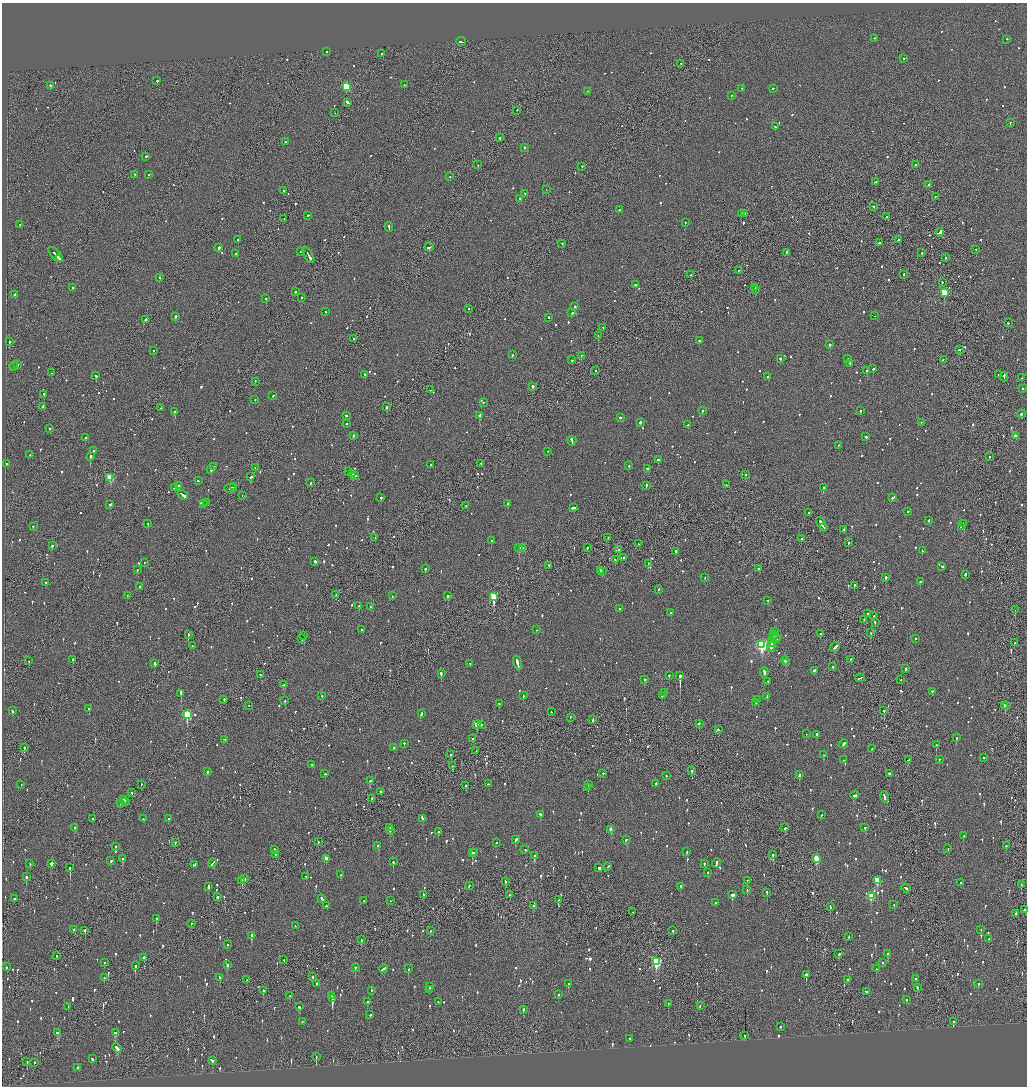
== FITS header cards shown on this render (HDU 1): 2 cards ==
NAXIS1  =                 2050
NAXIS2  =                 2168

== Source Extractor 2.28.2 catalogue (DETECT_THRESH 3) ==
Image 2050 x 2168 px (HDU 1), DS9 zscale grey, zoomed out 1/2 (1 PNG px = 2 x 2 image px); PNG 1029 x 1088 px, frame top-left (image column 2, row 2168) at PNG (2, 3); each listed source drawn as its Kron ellipse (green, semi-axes under 4 px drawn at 4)
Background -0.0967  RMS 0.063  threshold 0.188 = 3 sigma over >= 5 px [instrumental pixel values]
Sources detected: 1278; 32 cannot appear on this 1/2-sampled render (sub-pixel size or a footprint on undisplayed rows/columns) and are neither listed nor drawn; of the other 1246, the 500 brightest by FLUX_AUTO listed and drawn (746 fainter detections omitted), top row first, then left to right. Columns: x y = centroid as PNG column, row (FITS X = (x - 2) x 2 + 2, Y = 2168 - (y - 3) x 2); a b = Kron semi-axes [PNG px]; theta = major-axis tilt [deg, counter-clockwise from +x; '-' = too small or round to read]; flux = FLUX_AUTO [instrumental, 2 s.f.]
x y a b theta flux
875 39 2 2 - 56
1006 40 2 2 - 71
461 42 5 2 - 170
327 52 2 2 - 56
381 54 2 1 - 65
903 59 2 2 - 140
681 64 3 2 - 140
157 81 2 2 - 91
405 85 2 2 - 71
50 86 2 2 - 430
346 87 3 3 - 630
742 89 3 2 - 120
773 89 2 2 - 94
587 92 2 2 - 54
731 96 2 1 - 72
348 103 4 2 - 540
517 111 2 2 - 160
335 113 2 2 - 52
1010 123 3 2 - 85
775 127 3 2 - 77
500 138 2 2 - 290
286 142 3 2 - 76
525 148 2 2 - 170
146 157 2 2 - 370
478 165 2 1 - 71
916 165 2 2 - 67
582 167 2 2 - 83
134 175 2 1 - 75
148 175 2 1 - 67
450 177 2 2 - 89
876 182 3 2 - 150
929 185 2 1 - 220
546 190 2 1 - 58
284 191 2 2 - 68
525 194 3 2 - 95
935 197 2 2 - 73
520 199 2 2 - 120
873 207 3 2 - 74
619 210 2 1 - 54
741 214 2 1 - 200
744 214 2 2 - 140
308 216 2 2 - 150
886 217 2 1 - 150
284 219 2 1 - 92
685 223 2 2 - 65
20 225 2 2 - 63
389 227 5 2 - 170
940 233 4 2 - 330
238 240 2 2 - 250
899 240 3 2 - 89
879 243 2 2 - 85
562 244 2 2 - 110
429 247 4 2 - 170
219 248 3 2 - 270
976 250 2 2 - 63
301 252 2 2 - 58
786 253 2 2 - 72
922 253 2 2 - 60
236 254 2 2 - 54
56 255 9 2 -46 370
308 256 9 2 -58 420
946 258 2 1 - 82
60 259 4 1 - 190
738 271 2 1 - 53
691 275 2 2 - 53
904 275 2 2 - 74
160 278 2 2 - 200
942 283 2 1 - 68
635 285 2 2 - 200
72 288 2 2 - 110
755 288 2 1 - 65
755 290 2 2 - 83
295 292 2 2 - 110
944 293 3 3 - 560
15 295 3 2 - 170
302 298 2 1 - 160
266 299 2 1 - 300
575 307 2 2 - 82
469 309 2 2 - 51
325 312 2 2 - 61
572 313 2 2 - 130
874 316 2 1 - 51
175 317 2 2 - 840
549 318 2 2 - 110
146 320 4 2 - 300
1008 323 2 2 - 53
603 328 2 1 - 54
598 336 2 1 - 68
353 339 2 2 - 84
699 341 2 1 - 60
9 342 2 2 - 340
829 345 2 2 - 260
959 350 4 1 - 110
153 351 2 2 - 61
512 355 2 2 - 50
581 356 2 1 - 52
780 359 2 2 - 190
848 359 2 2 - 52
572 360 2 2 - 79
943 360 3 2 - 58
850 364 3 2 - 80
17 365 2 2 - 1300
14 367 4 2 - 280
873 369 2 2 - 160
596 371 2 2 - 68
867 371 2 2 - 210
52 373 2 1 - 70
365 375 2 2 - 88
998 375 2 2 - 120
96 376 2 2 - 200
768 377 2 2 - 210
1004 377 5 2 - 220
1021 378 2 2 - 80
255 382 2 2 - 59
533 387 2 2 - 1000
1023 389 2 2 - 93
430 390 2 2 - 53
44 395 2 2 - 64
273 396 2 2 - 59
255 400 2 2 - 61
483 403 2 2 - 65
43 407 2 2 - 68
387 407 2 2 - 290
160 408 2 1 - 54
702 411 3 2 - 73
860 411 2 2 - 75
175 412 2 2 - 840
1021 414 3 2 - 94
346 416 2 2 - 290
480 416 3 2 - 470
620 418 2 2 - 78
640 423 2 2 - 360
921 423 2 2 - 53
347 424 2 2 - 59
687 425 3 2 - 62
49 429 2 2 - 83
353 436 2 2 - 150
1015 436 2 2 - 87
866 437 2 2 - 80
86 438 2 2 - 86
572 441 5 2 - 230
838 446 2 2 - 57
94 451 2 2 - 390
548 452 2 2 - 55
30 455 2 2 - 84
90 457 2 2 - 810
989 457 2 1 - 78
658 460 2 2 - 290
7 464 2 2 - 82
481 464 2 1 - 65
430 465 2 2 - 52
629 466 2 2 - 130
214 467 2 2 - 50
255 468 2 1 - 53
648 469 4 2 - 210
211 470 3 2 - 520
349 472 2 2 - 240
352 474 4 2 - 210
746 475 2 1 - 100
355 476 2 2 - 89
250 477 3 2 - 120
110 478 3 3 - 420
198 481 2 2 - 57
311 483 2 2 - 71
726 485 2 2 - 64
178 486 2 2 - 130
646 486 4 2 - 110
234 487 2 1 - 54
174 488 3 2 - 130
823 488 2 2 - 170
230 489 6 2 13 210
183 495 6 2 -33 1200
242 496 2 1 - 52
381 498 2 2 - 240
893 498 3 2 - 120
207 503 2 2 - 91
203 504 2 2 - 67
508 504 3 2 - 100
110 505 3 2 - 220
466 506 2 2 - 100
574 508 3 2 - 430
908 512 2 2 - 91
809 513 2 1 - 90
929 521 3 2 - 110
148 524 2 2 - 59
821 524 7 2 -60 450
964 524 2 2 - 270
33 527 2 2 - 88
961 527 2 2 - 180
824 528 3 1 - 100
844 530 2 2 - 130
375 538 2 2 - 100
608 538 2 1 - 82
801 539 2 1 - 51
491 541 2 2 - 210
848 543 2 2 - 200
638 544 2 1 - 60
52 546 2 2 - 340
519 548 3 2 - 110
522 548 3 2 - 110
587 548 2 2 - 240
619 550 2 1 - 97
922 551 2 2 - 52
676 552 2 2 - 200
624 558 2 2 - 260
615 560 2 2 - 63
315 562 2 2 - 340
144 563 2 1 - 71
648 564 2 2 - 120
549 566 2 1 - 99
942 567 3 2 - 90
425 569 2 2 - 150
758 569 2 2 - 66
137 570 2 2 - 53
601 571 3 2 - 150
602 572 2 2 - 95
965 575 2 2 - 120
705 578 2 2 - 86
886 578 2 2 - 180
920 582 2 2 - 100
45 583 2 2 - 65
854 586 3 2 - 75
140 587 2 2 - 74
659 590 2 2 - 180
336 595 2 1 - 75
127 596 2 2 - 50
392 596 2 2 - 52
448 596 2 2 - 650
493 597 3 3 - 560
768 601 2 2 - 54
359 606 2 2 - 200
370 607 2 2 - 100
619 609 2 2 - 71
1015 610 2 1 - 210
671 613 2 2 - 66
867 614 2 2 - 77
874 616 2 2 - 50
864 620 2 1 - 200
875 623 2 2 - 67
362 630 2 2 - 60
537 630 2 2 - 77
774 632 2 2 - 200
871 633 2 2 - 50
821 634 2 2 - 100
188 635 2 2 - 110
774 635 2 1 - 110
304 636 2 1 - 140
773 637 3 2 - 160
776 638 2 1 - 49
302 639 2 2 - 110
777 639 2 2 - 67
916 639 2 2 - 49
773 640 7 2 77 360
1014 643 2 2 - 61
762 645 4 3 - 1700
193 646 2 1 - 53
835 647 5 2 - 190
771 648 5 2 - 150
73 660 2 2 - 120
785 660 4 2 - 340
850 660 2 2 - 64
29 661 2 1 - 71
517 663 7 2 -73 390
786 663 3 2 - 240
154 664 3 2 - 130
470 664 2 2 - 72
833 667 2 2 - 320
905 669 3 2 - 62
814 671 3 2 - 140
764 672 5 2 - 230
441 674 4 2 - 180
260 675 3 2 - 240
669 676 2 2 - 49
680 676 3 2 - 1800
860 678 5 2 - 140
644 680 2 2 - 190
901 680 2 1 - 53
768 682 2 2 - 59
284 685 3 2 - 110
932 692 2 2 - 78
665 693 2 2 - 63
181 694 4 2 - 160
322 696 2 2 - 52
523 696 2 2 - 91
662 696 3 2 - 56
767 697 3 2 - 140
224 700 2 2 - 71
757 700 2 2 - 64
285 701 2 2 - 87
755 703 2 2 - 66
499 704 2 2 - 93
249 706 2 1 - 68
1004 706 2 2 - 55
1007 706 2 2 - 70
89 709 2 2 - 62
12 711 3 2 - 160
884 711 2 1 - 220
551 712 2 1 - 110
421 714 4 2 - 120
187 715 4 3 - 910
570 718 2 2 - 76
593 720 3 2 - 170
699 724 2 2 - 93
477 725 3 3 - 210
481 725 2 2 - 62
718 730 2 2 - 150
806 734 2 1 - 55
816 735 2 2 - 270
956 738 2 2 - 300
473 739 2 2 - 96
224 740 3 2 - 54
404 744 2 2 - 51
843 744 4 2 - 250
936 745 2 2 - 100
24 748 2 1 - 170
393 748 2 2 - 50
872 749 2 2 - 120
476 751 2 2 - 74
451 755 2 2 - 180
823 755 2 2 - 95
984 758 2 2 - 110
844 760 2 1 - 52
908 760 4 2 - 130
939 760 2 2 - 82
312 765 2 2 - 51
452 766 2 2 - 65
692 771 2 2 - 310
208 772 2 2 - 160
325 774 2 2 - 89
603 774 2 2 - 63
889 774 3 2 - 290
799 775 2 2 - 210
666 776 2 2 - 100
370 781 3 2 - 110
489 784 3 2 - 84
656 784 2 2 - 81
21 785 2 2 - 82
141 785 2 1 - 94
588 785 2 2 - 49
466 786 2 2 - 75
588 788 2 2 - 150
381 792 3 2 - 100
132 793 2 2 - 52
854 795 4 2 - 190
884 797 5 2 - 190
372 799 2 2 - 200
124 800 4 2 - 160
125 802 2 1 - 56
121 804 2 1 - 64
540 815 3 2 - 130
821 815 2 2 - 87
93 819 2 2 - 56
143 819 2 2 - 74
169 819 2 2 - 57
422 819 3 2 - 94
75 828 2 2 - 180
390 828 2 2 - 150
785 828 2 2 - 130
865 828 2 2 - 62
611 830 3 3 - 190
390 831 2 2 - 230
438 832 2 2 - 120
964 836 2 2 - 51
516 840 3 2 - 190
626 840 3 2 - 70
318 842 2 1 - 65
175 843 2 2 - 72
496 843 2 2 - 86
378 846 3 2 - 140
1006 846 3 2 - 98
116 847 2 2 - 200
948 849 2 2 - 56
274 850 2 2 - 93
525 850 2 2 - 85
687 852 2 2 - 57
472 853 2 2 - 250
474 853 2 2 - 85
275 855 2 1 - 51
773 855 2 2 - 190
534 856 2 2 - 200
123 859 3 2 - 270
326 859 3 2 - 120
816 859 3 3 - 310
111 861 2 2 - 240
393 862 2 2 - 200
716 863 5 2 - 150
30 864 2 2 - 83
51 864 2 2 - 2300
212 864 4 2 - 220
704 864 2 2 - 120
195 865 3 2 - 240
608 867 3 2 - 61
70 868 2 2 - 440
599 868 2 2 - 1000
708 873 2 2 - 59
340 875 2 2 - 66
26 877 2 2 - 210
306 877 2 2 - 55
244 879 2 2 - 100
242 881 2 2 - 110
747 881 2 1 - 74
877 881 3 3 - 380
505 882 3 2 - 130
960 883 2 2 - 67
1021 885 2 2 - 95
469 886 2 2 - 100
208 887 4 2 - 190
681 887 2 2 - 120
906 888 5 2 - 140
747 890 2 2 - 50
767 893 2 2 - 120
423 895 2 2 - 190
510 895 2 2 - 54
732 895 3 2 - 240
871 896 3 3 - 300
217 897 2 2 - 610
14 899 2 1 - 250
322 899 3 2 - 120
558 900 3 2 - 88
364 901 2 2 - 100
391 901 2 2 - 49
716 903 2 2 - 170
894 905 2 2 - 91
326 906 2 2 - 150
534 906 2 2 - 190
830 907 3 2 - 95
1025 910 3 2 - 77
633 912 2 1 - 56
1016 914 2 1 - 67
156 919 3 2 - 210
191 924 2 2 - 52
295 926 2 1 - 66
74 930 2 2 - 87
981 930 2 2 - 75
85 931 2 2 - 340
430 931 2 2 - 56
673 931 2 2 - 51
251 936 2 2 - 420
849 937 2 2 - 52
989 939 2 2 - 74
361 940 2 1 - 64
227 945 2 2 - 64
839 954 2 2 - 85
888 954 2 2 - 250
56 956 2 2 - 67
144 958 2 2 - 300
284 960 2 2 - 71
656 962 4 3 - 1200
104 963 2 2 - 63
883 963 2 2 - 70
227 965 2 2 - 160
135 966 3 2 - 400
7 967 2 2 - 120
355 968 2 2 - 190
383 969 4 2 - 160
408 969 2 2 - 49
876 969 2 2 - 56
806 975 3 2 - 350
313 977 2 2 - 120
104 978 2 2 - 51
220 978 3 2 - 260
915 979 2 2 - 56
247 980 2 2 - 110
848 980 2 2 - 170
317 984 2 2 - 52
568 984 2 2 - 160
978 984 2 2 - 59
430 987 2 2 - 62
917 988 3 2 - 140
429 990 3 2 - 190
263 991 2 2 - 140
371 991 2 2 - 50
867 992 4 2 - 230
558 995 2 2 - 58
290 996 2 2 - 190
332 996 2 1 - 1000
332 999 2 2 - 1800
906 1000 2 2 - 79
367 1002 2 2 - 72
438 1002 2 2 - 49
668 1004 2 2 - 54
700 1006 3 2 - 49
68 1007 2 2 - 50
299 1007 3 2 - 90
523 1010 2 2 - 88
370 1015 2 2 - 85
302 1022 2 2 - 52
953 1022 2 2 - 320
780 1027 2 2 - 160
58 1033 4 2 - 170
116 1033 4 2 - 270
745 1036 3 2 - 110
629 1039 2 2 - 79
117 1048 5 2 - 180
316 1057 2 1 - 240
92 1059 3 2 - 120
212 1061 2 2 - 53
27 1062 2 2 - 69
34 1063 2 1 - 170
77 1068 2 2 - 64
At the frame edge (FLAGS 8, measured only in part): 1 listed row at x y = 1025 910
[746 fainter detections neither listed nor drawn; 32 sub-pixel or undisplayed-footprint detections neither listed nor drawn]